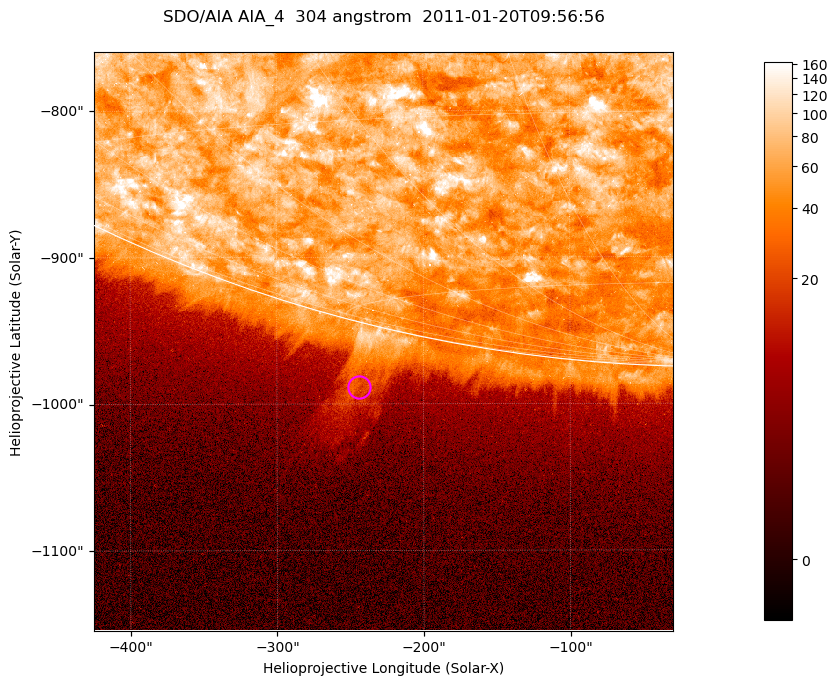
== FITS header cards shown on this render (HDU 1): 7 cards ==
TELESCOP= 'SDO/AIA '           / For AIA: SDO/AIA
INSTRUME= 'AIA_4   '           / For AIA: AIA_ATA1, AIA_ATA2, AIA_ATA3 or AIA_AT
WAVELNTH=                  304 / [angstrom] Wavelength
WAVEUNIT= 'angstrom'           / Wavelength unit: angstrom
DATE-OBS= '2011-01-20T09:56:56.123' / [ISO] Date when observation started; ISO 8
CTYPE1  = 'HPLN-TAN'           / CTYPE1; Typically HPLN
CTYPE2  = 'HPLT-TAN'           / CTYPE2; Typically HPLT

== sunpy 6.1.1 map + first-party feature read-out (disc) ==
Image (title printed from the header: SDO/AIA AIA_4  304 angstrom  2011-01-20T09:56:56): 658 x 658 px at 0.6 arcsec/px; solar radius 975 arcsec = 1625 px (partial field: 2.4% of the solar disc is inside the frame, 46% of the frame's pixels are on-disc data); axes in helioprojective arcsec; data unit not stated in the header (colour bar unlabelled)
Orientation: roll -0.132 deg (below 1 deg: not rotated)
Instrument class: DISC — disc imager (sunpy class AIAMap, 304 A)
Bright regions (active regions / flare kernels): reference = the on-disc median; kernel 5 px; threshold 5 sigma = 112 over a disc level ~61.5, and >= 1.15x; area >= 432 px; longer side >= 8 px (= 4.8 arcsec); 0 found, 0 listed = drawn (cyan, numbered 1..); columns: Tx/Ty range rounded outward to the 2 arcsec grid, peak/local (2 s.f.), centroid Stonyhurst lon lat
Off-limb structures (1.02-1.3 R_sun): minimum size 216 px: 3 found; the strongest spans PA ~165..170 deg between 1.02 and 1.1 R_sun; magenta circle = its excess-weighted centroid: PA ~165 deg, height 1.04 R_sun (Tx ~-244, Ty ~-988 arcsec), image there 3.1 x the reference